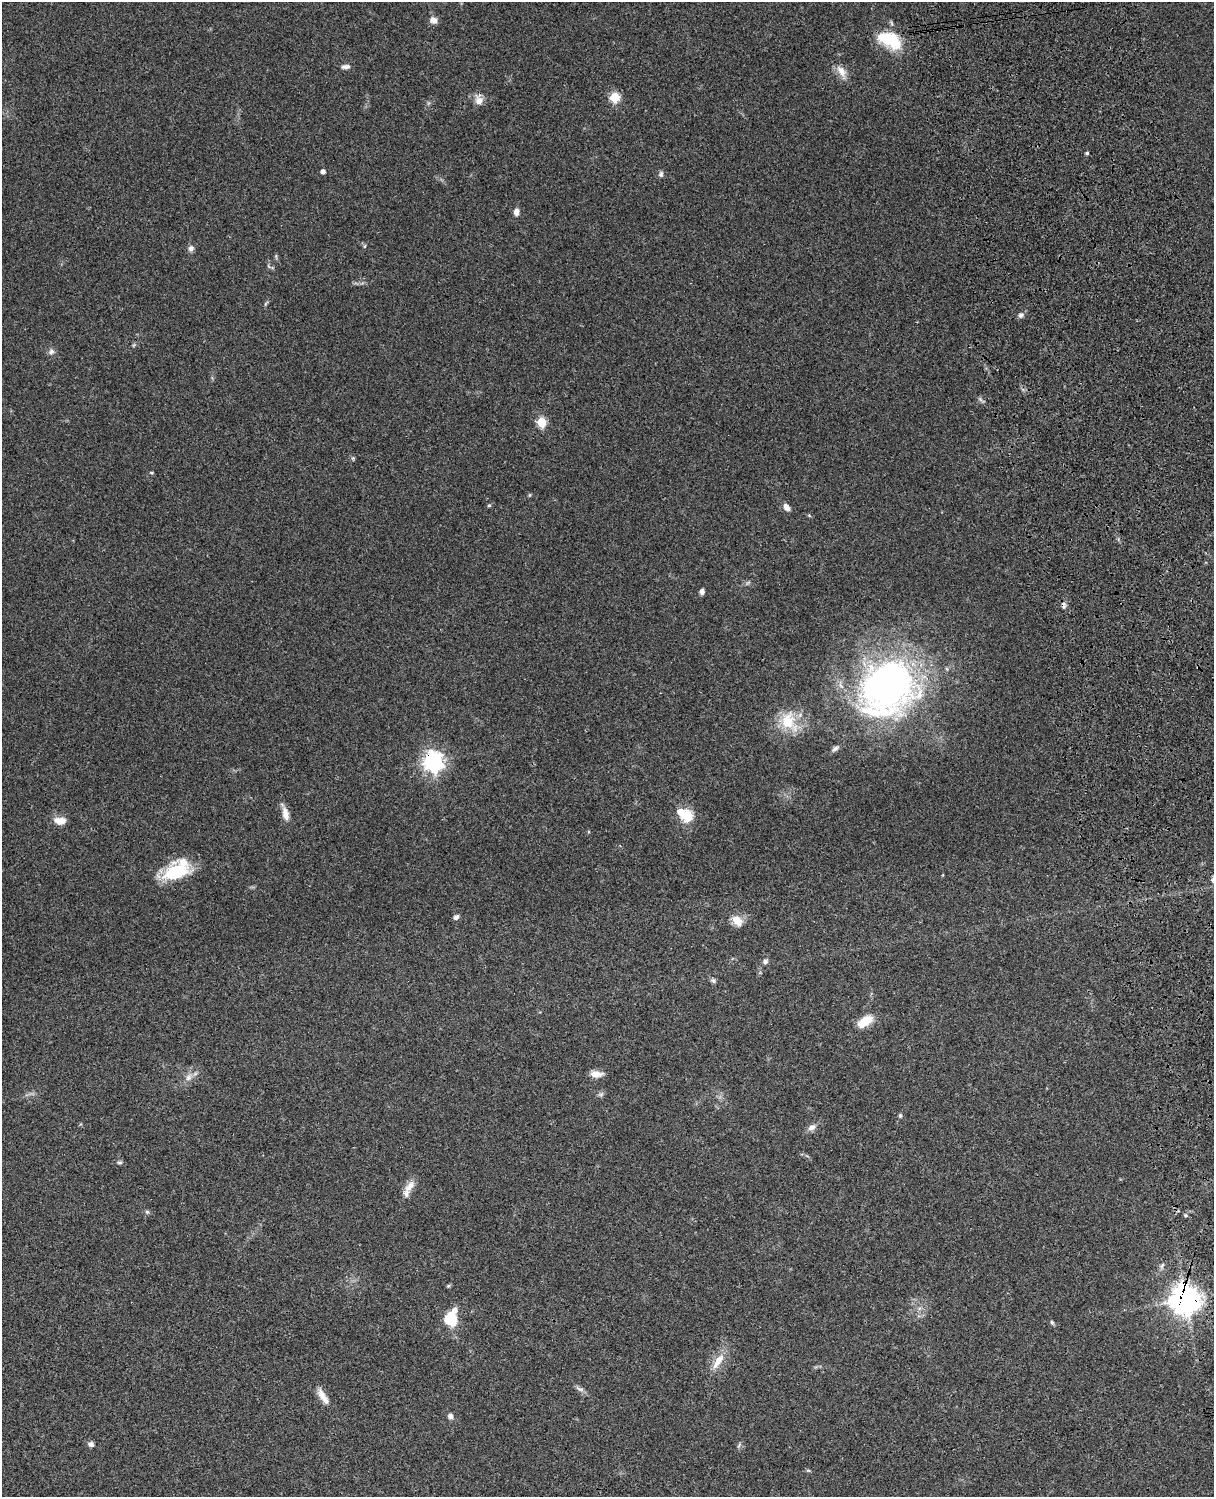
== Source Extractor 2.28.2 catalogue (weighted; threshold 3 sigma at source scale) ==
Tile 6 of 4 x 3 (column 2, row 2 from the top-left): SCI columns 1334-2545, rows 1774-3268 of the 5088 x 4928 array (HDU 1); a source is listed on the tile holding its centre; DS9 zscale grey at full resolution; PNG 1216 x 1499 px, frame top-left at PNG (2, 2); no overlay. Shown black and unused: <1% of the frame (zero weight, under 3 of 4 exposures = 6% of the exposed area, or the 3 px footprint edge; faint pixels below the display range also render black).
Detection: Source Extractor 2.28.2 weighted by HDU 2 'WHT'; one run over the whole footprint, this tile lists its part. Background 0.098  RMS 0.0063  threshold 0.0283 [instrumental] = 3 sigma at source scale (4.5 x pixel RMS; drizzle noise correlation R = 1.50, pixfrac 1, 0.05/0.05 arcsec/px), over >= 5 px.
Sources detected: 60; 3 inside a brighter listed object's ellipse — not listed separately; the other 57 listed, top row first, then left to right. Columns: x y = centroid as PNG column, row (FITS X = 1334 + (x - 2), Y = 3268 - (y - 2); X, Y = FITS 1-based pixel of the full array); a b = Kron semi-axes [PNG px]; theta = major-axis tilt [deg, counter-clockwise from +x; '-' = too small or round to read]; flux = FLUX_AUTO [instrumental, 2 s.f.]
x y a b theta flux
433 20 9 8 - 3.5
891 41 30 20 -43 23
345 67 12 6 4 2.4
841 72 22 9 -60 5.7
615 97 5 5 - 38
479 100 14 10 -87 4.8
1087 153 4 3 - 0.99
323 172 4 4 - 2.8
661 174 8 6 82 1.6
516 212 8 6 83 3.4
364 246 6 4 88 0.76
191 248 8 7 - 2.2
269 266 8 3 -45 0.84
266 304 8 3 55 0.91
1021 315 7 6 - 1.7
51 351 8 7 - 2.1
980 399 7 5 -46 1.3
542 422 6 5 - 29
353 458 5 5 - 0.82
151 473 5 3 - 0.64
489 505 5 4 - 0.79
786 507 9 5 -55 3.4
702 592 5 4 - 2.6
1063 605 8 6 -88 1.9
887 687 57 50 54 260
788 721 30 21 -61 21
835 749 12 5 33 1.9
433 762 8 7 - 350
680 812 6 5 - 6.9
285 814 19 8 -77 5.3
687 816 6 6 - 52
60 820 15 9 -4 5.9
176 872 33 19 17 29
456 917 7 6 - 1.9
737 921 16 12 -50 6.8
765 961 8 6 16 1.7
713 980 8 6 -30 1.4
865 1022 18 9 33 12
596 1074 14 8 -4 5
188 1077 11 8 59 3.9
900 1115 6 4 -76 1
812 1127 11 8 37 3.3
119 1162 8 5 -9 1.3
410 1186 20 9 51 6.4
147 1212 6 5 - 1.1
1185 1215 5 5 - 0.96
1162 1266 10 5 73 1.7
1186 1299 10 9 - 820
450 1318 14 14 - 18
1052 1322 6 4 -62 1
718 1362 28 9 57 8.8
580 1389 14 5 -24 2.1
323 1397 24 8 -58 6.3
450 1416 8 6 -80 2.2
91 1444 7 6 - 2.1
739 1445 8 3 59 0.95
808 1470 6 4 -18 0.76
Overlapping masked pixels (flux is a lower limit): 3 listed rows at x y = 1063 605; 433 762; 1186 1299